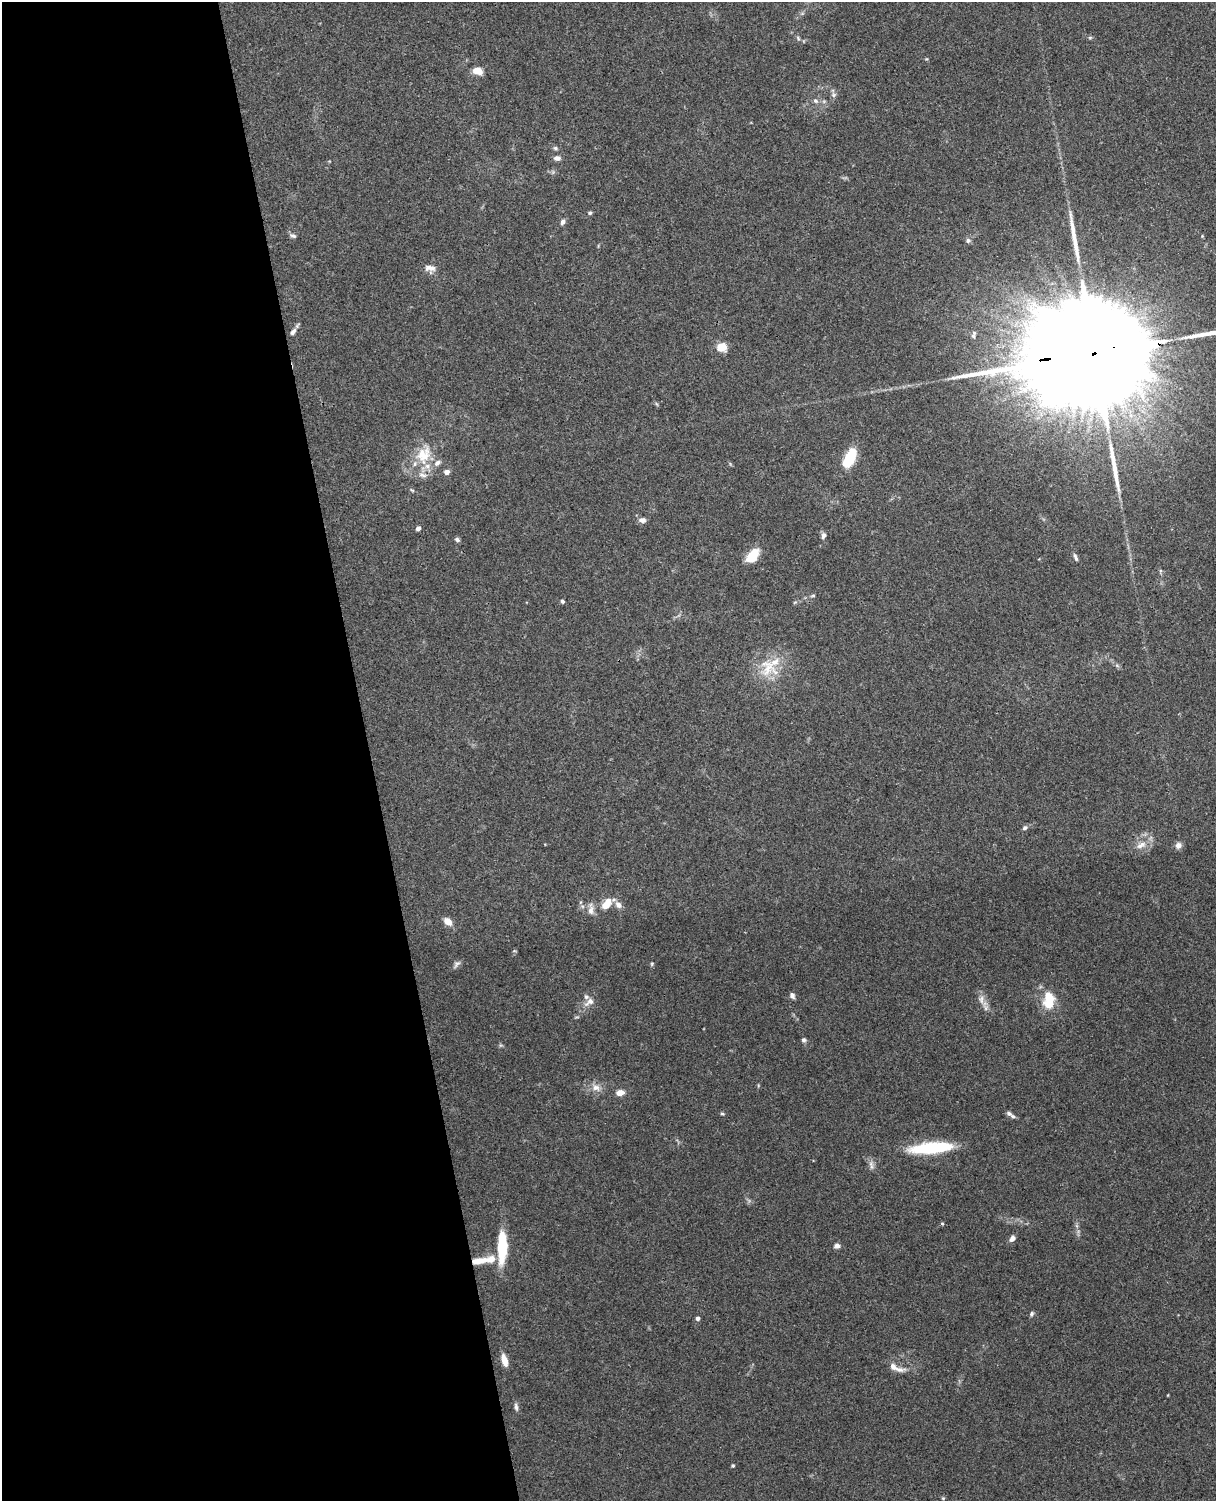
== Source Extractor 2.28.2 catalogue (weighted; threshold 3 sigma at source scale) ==
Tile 5 of 4 x 3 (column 1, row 2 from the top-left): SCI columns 58-1271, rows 1649-3147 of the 4968 x 4908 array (HDU 1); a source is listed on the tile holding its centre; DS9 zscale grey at full resolution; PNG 1218 x 1503 px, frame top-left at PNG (2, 2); no overlay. Shown black and unused: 30% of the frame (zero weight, under 3 of 4 exposures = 5% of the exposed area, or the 3 px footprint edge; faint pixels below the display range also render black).
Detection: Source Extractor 2.28.2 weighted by HDU 2 'WHT'; one run over the whole footprint, this tile lists its part. Background 0.0381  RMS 0.0041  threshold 0.0187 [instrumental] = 3 sigma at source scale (4.5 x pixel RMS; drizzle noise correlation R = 1.50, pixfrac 1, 0.05/0.05 arcsec/px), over >= 5 px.
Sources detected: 75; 3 long thin detections or spike segments (spike, bleed or trail) — not listed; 10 inside a brighter listed object's ellipse — not listed separately; the other 62 listed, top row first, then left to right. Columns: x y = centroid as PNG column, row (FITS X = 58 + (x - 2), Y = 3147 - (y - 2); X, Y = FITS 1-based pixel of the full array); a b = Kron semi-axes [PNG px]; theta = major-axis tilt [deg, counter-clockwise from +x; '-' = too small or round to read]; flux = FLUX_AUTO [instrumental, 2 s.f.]
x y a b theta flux
1090 37 6 4 0 0.56
798 38 7 4 -47 0.73
926 59 5 4 - 0.42
477 71 9 7 -8 5.3
833 95 6 6 - 0.98
816 101 7 6 - 1.3
555 148 6 5 - 0.78
557 158 8 5 -1 1.8
590 213 5 5 - 0.63
563 222 8 5 64 1.3
293 236 9 5 -20 1
968 240 7 6 - 1.1
430 268 15 8 -6 2.6
293 332 10 6 51 1.6
722 347 11 9 6 5.3
1098 353 81 21 7 40000
423 455 26 20 59 13
850 458 22 10 62 15
447 472 6 5 - 2
412 490 7 3 -36 0.54
642 520 9 6 -3 1.9
418 528 4 4 - 2.2
823 535 8 5 71 1.3
457 540 6 5 - 0.95
753 556 13 7 51 13
1076 557 11 5 -68 1.2
813 596 7 4 9 0.58
562 601 4 4 - 0.85
795 602 6 4 19 0.52
768 667 29 22 77 14
1025 828 8 5 39 0.94
1141 845 16 8 26 3.8
1178 845 8 7 - 2.1
606 905 13 9 30 5.2
618 905 12 8 -46 2.4
591 910 16 6 88 2.6
448 921 8 6 -42 4.3
456 964 11 6 45 1.4
652 964 6 4 70 0.55
792 995 7 5 -66 1.4
981 999 13 6 -87 2.3
1049 1000 21 13 90 11
589 1002 16 9 38 3.1
803 1040 6 5 - 1
596 1088 12 9 -19 3.1
620 1093 8 5 10 3.7
1009 1113 7 6 - 1
722 1114 7 3 -8 0.54
931 1148 48 11 5 25
871 1165 15 5 -82 1.7
942 1224 4 3 - 0.59
1012 1238 6 5 - 2.1
502 1246 35 9 89 19
837 1246 7 5 4 1.6
479 1261 20 7 8 6.4
1031 1314 7 5 60 0.84
697 1319 4 4 - 1.4
504 1360 14 6 -75 4.1
899 1370 20 7 -2 2.7
516 1407 11 5 -79 1.2
733 1466 4 4 - 0.5
943 1498 5 4 - 0.47
Overlapping masked pixels (flux is a lower limit): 2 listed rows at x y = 1098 353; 479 1261